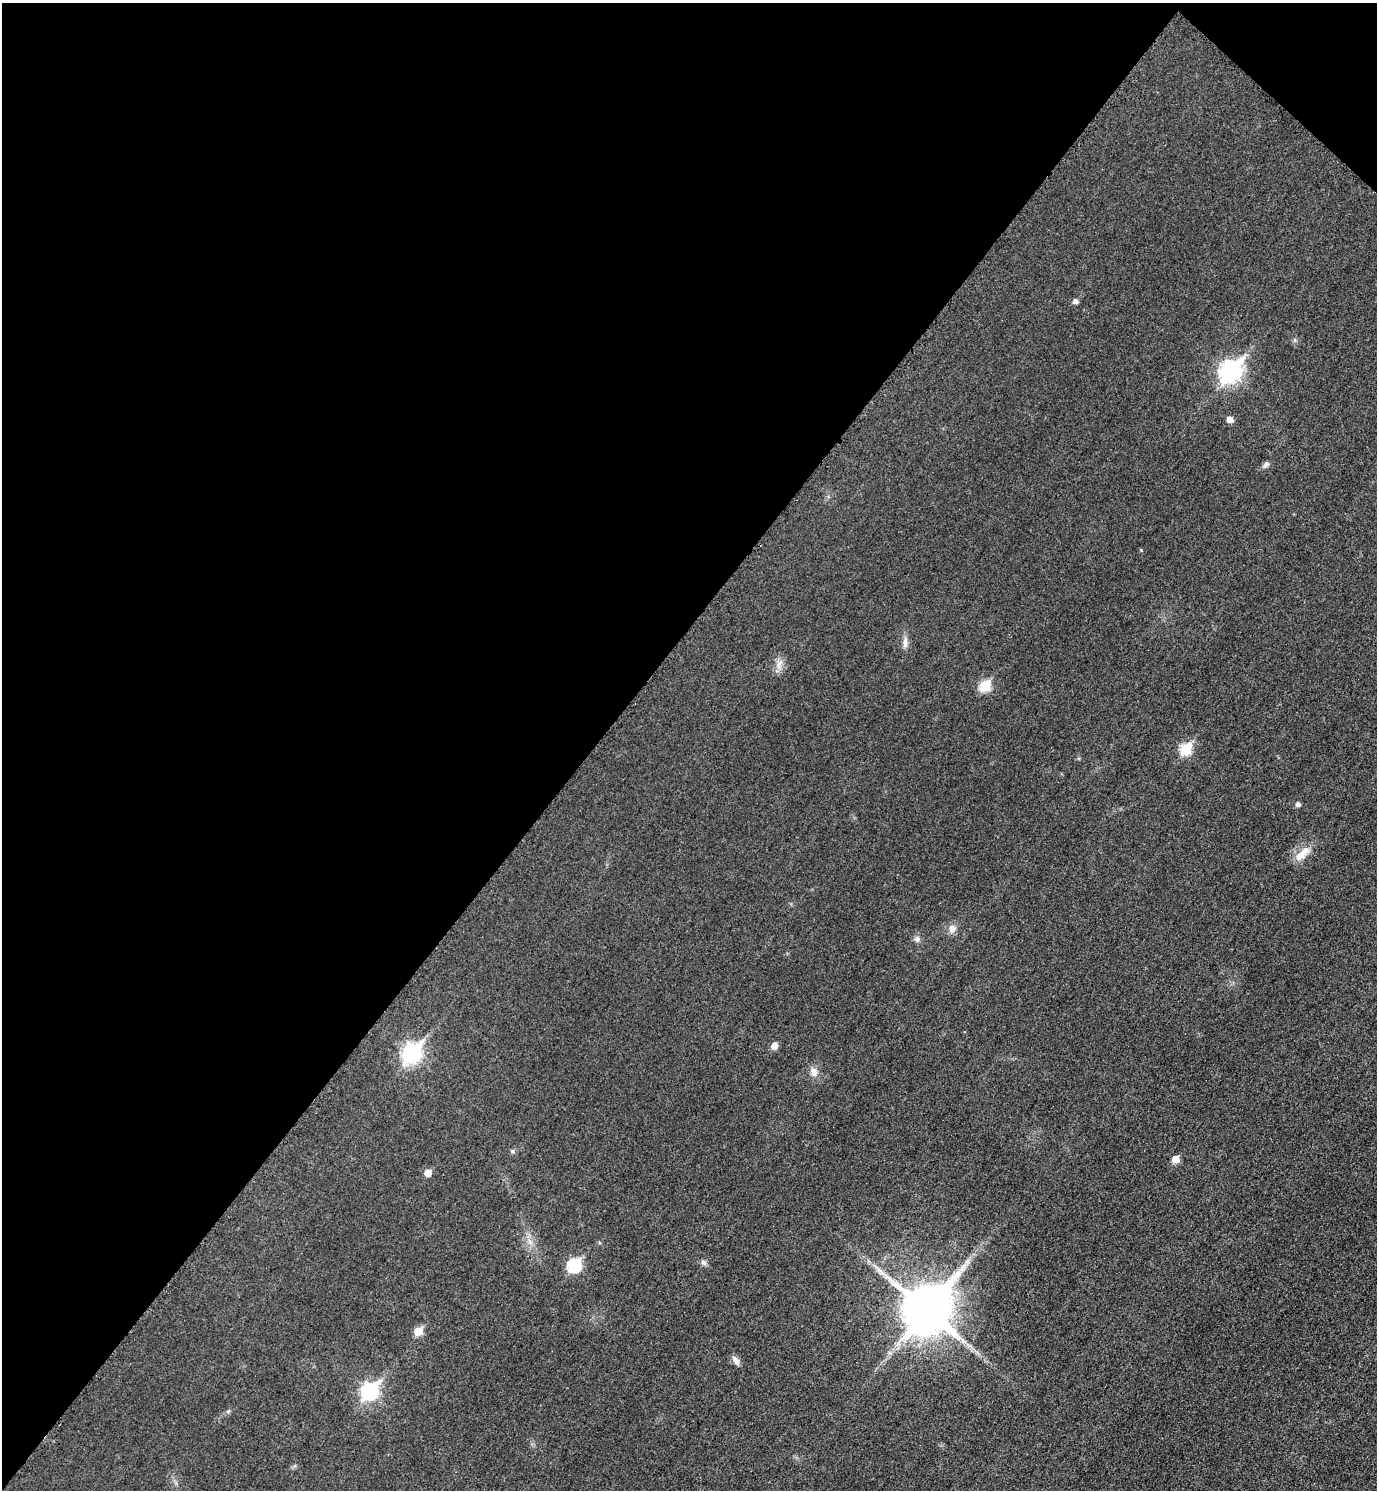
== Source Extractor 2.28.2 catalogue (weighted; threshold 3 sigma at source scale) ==
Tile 2 of 4 x 4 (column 2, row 1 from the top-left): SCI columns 1547-2921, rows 4487-5974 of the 5988 x 5986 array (HDU 1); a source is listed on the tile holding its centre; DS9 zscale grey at full resolution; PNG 1379 x 1492 px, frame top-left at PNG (2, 3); no overlay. Shown black and unused: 44% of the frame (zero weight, under 3 of 5 exposures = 2% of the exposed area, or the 3 px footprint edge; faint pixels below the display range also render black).
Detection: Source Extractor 2.28.2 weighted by HDU 2 'WHT'; one run over the whole footprint, this tile lists its part. Background 0.0321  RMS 0.0055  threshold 0.0249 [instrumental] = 3 sigma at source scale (4.5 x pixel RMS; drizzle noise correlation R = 1.50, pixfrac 1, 0.05/0.05 arcsec/px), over >= 5 px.
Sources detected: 28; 1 long thin detection or spike segment (spike, bleed or trail) — not listed; the other 27 listed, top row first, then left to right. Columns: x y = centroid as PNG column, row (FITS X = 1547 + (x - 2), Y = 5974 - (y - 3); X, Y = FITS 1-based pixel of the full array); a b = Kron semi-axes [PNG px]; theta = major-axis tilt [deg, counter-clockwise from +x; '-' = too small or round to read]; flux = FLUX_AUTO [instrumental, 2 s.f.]
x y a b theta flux
1075 301 6 5 - 2.2
1295 340 6 4 -71 0.85
1230 372 10 8 47 280
1230 420 5 5 - 5.3
1265 465 10 6 44 1.7
1141 550 4 3 - 0.48
905 642 17 6 85 3.1
779 664 16 7 76 3.9
985 686 6 6 - 31
1186 749 7 6 - 38
1298 804 5 5 - 1.9
1302 854 26 10 42 8
952 928 10 10 - 3.6
917 939 8 8 - 2
774 1046 5 5 - 5.8
412 1053 10 7 52 190
814 1072 13 9 -66 3.8
512 1151 6 5 - 0.93
1175 1159 6 5 - 7.8
428 1173 5 5 - 7.2
704 1262 9 6 -39 1.6
574 1266 7 7 - 54
926 1310 17 14 57 2900
418 1331 6 5 - 14
736 1360 13 7 -58 2.8
370 1391 9 8 - 130
228 1411 6 4 1 0.83